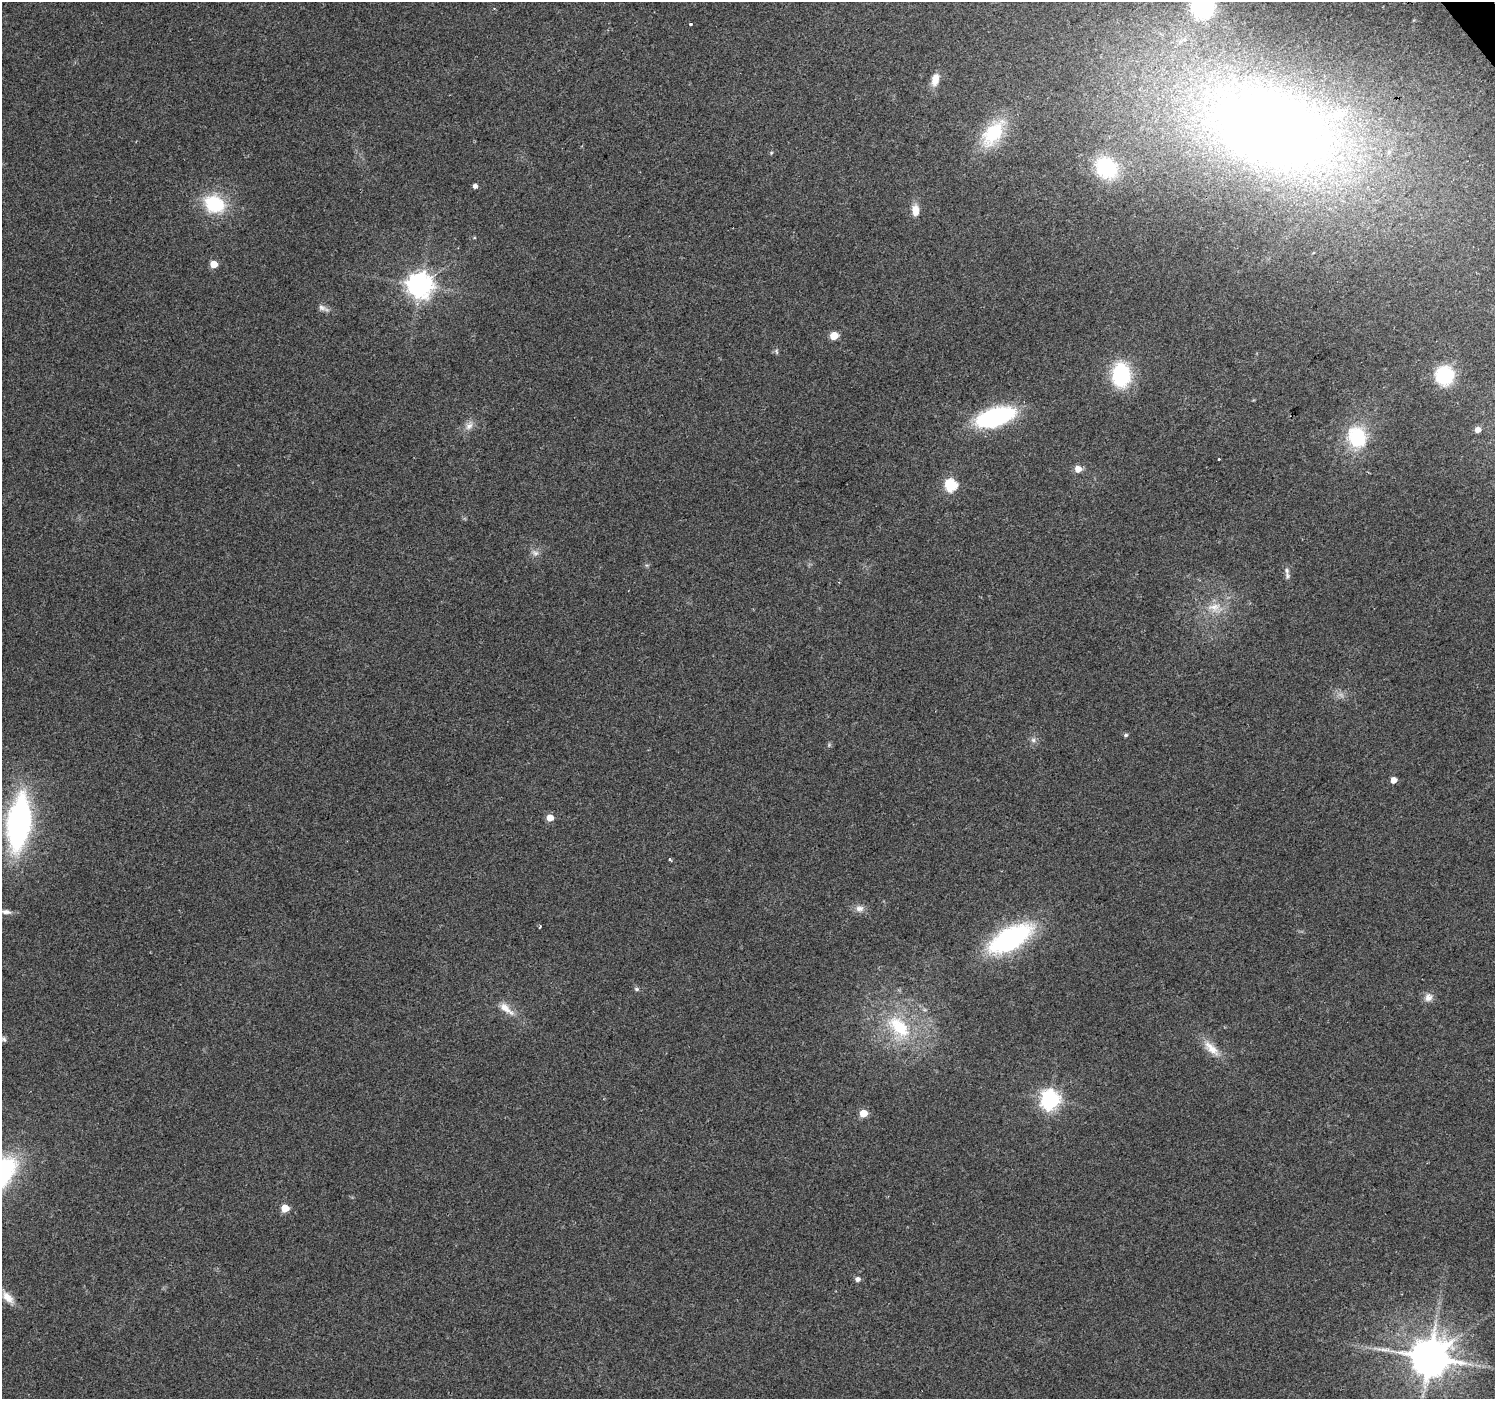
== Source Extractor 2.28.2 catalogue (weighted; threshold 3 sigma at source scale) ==
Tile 10 of 4 x 4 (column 2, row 3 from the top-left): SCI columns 1497-2989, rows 1594-2990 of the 5976 x 5916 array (HDU 1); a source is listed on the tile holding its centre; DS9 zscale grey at full resolution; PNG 1497 x 1401 px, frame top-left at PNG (2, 2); no overlay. Shown black and unused: <1% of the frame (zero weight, under 2 of 3 exposures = <1% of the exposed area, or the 3 px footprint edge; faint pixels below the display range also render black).
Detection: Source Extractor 2.28.2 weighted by HDU 2 'WHT'; one run over the whole footprint, this tile lists its part. Background 0.106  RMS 0.0086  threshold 0.0387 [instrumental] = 3 sigma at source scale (4.5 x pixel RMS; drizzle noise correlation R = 1.50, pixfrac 1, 0.0396/0.0396 arcsec/px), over >= 5 px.
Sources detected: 53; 1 too faint to see at this stretch — not listed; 1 inside a brighter listed object's ellipse — not listed separately; the other 51 listed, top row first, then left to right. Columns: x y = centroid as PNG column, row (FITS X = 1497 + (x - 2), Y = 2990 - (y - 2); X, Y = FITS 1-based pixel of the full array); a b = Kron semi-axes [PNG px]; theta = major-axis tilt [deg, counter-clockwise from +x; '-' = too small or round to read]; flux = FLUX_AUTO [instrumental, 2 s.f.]
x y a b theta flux
1202 6 17 16 - 96
494 8 4 2 - 0.69
690 24 3 3 - 1.3
935 79 16 9 77 9.4
1271 128 134 81 -20 1100
993 134 39 21 55 49
771 153 5 4 - 0.96
1106 168 24 20 -42 66
475 186 4 4 - 3.8
214 204 22 18 -27 52
915 210 15 9 -87 8.8
214 264 5 5 - 19
420 285 8 8 - 890
322 308 12 7 -18 3.9
834 336 5 5 - 25
776 351 8 5 -83 1.7
1121 375 22 16 -89 74
1444 375 15 14 - 56
995 417 31 13 16 150
469 426 13 9 56 6.2
1477 430 5 4 - 7
1357 437 24 20 -71 52
1219 459 3 3 - 1.8
1078 469 5 5 - 11
951 485 6 6 - 100
535 553 12 8 -27 4.2
1287 576 10 6 -71 3.1
1214 607 22 10 6 13
1126 735 5 4 - 1.6
1033 740 7 7 - 2.6
829 745 5 5 - 1.2
1393 780 5 4 - 9
550 818 5 5 - 14
19 823 45 19 83 260
670 859 3 3 - 1.5
859 908 12 10 -8 5.6
6 912 14 6 -6 4.3
540 926 3 2 - 1.2
1010 939 35 16 29 180
637 989 7 5 -16 1.8
1428 997 12 11 - 5.7
506 1009 26 9 -38 12
899 1027 36 21 -46 56
2 1039 15 7 -8 3.8
1211 1048 27 11 -43 14
1050 1100 7 7 - 430
863 1113 5 5 - 25
285 1208 5 5 - 24
857 1279 5 5 - 3.7
7 1297 21 10 -47 10
1430 1357 11 10 - 3000
Isophote crosses this tile's border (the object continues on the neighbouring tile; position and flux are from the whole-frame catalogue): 3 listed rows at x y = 1202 6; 6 912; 2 1039